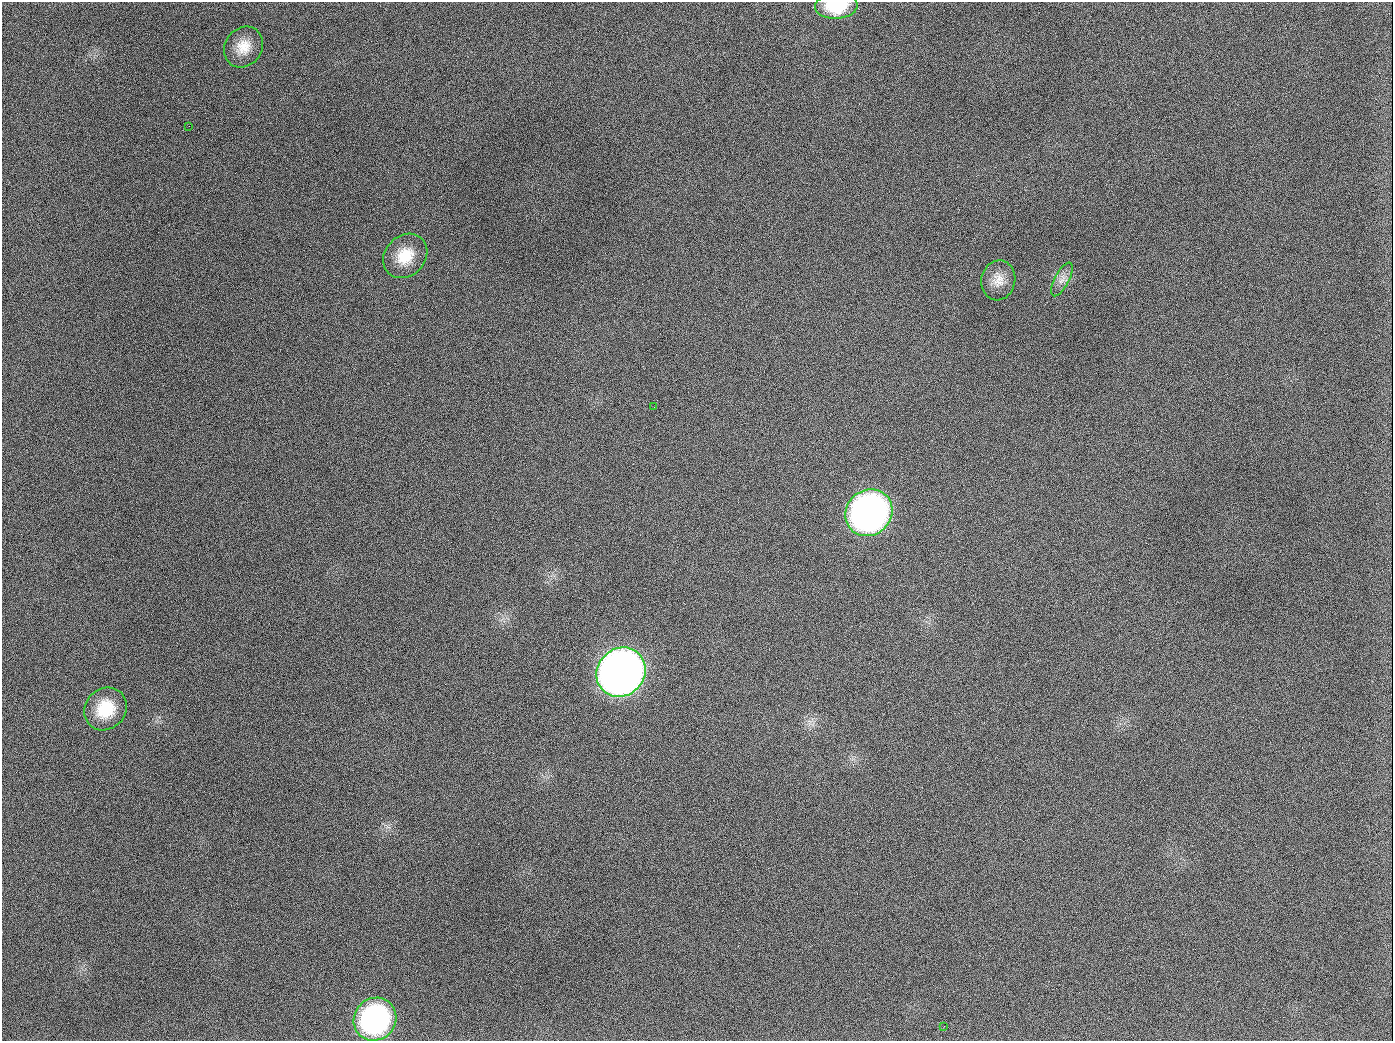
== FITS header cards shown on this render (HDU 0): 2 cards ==
NAXIS1  =                 1391
NAXIS2  =                 1039

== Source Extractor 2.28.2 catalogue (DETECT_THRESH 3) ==
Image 1391 x 1039 px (HDU 0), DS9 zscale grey, 1 PNG px = 1 image px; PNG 1395 x 1043 px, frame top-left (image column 1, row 1039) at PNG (2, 2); each listed source drawn as its Kron ellipse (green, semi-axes under 4 px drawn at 4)
Background 1470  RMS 69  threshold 206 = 3 sigma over >= 5 px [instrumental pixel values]
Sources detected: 12; all 12 listed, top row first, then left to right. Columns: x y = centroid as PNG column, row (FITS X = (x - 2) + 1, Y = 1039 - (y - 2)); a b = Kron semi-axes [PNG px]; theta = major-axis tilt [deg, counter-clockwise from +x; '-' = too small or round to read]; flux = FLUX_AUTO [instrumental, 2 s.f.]
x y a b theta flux
836 6 21 12 3 1.6e+05
244 47 21 18 54 9.5e+04
189 126 2 2 - 5.9e+03
405 256 24 20 46 1.4e+05
1062 279 18 7 62 3.6e+04
998 280 20 17 78 6.7e+04
654 407 3 2 - 3.8e+03
869 513 24 22 43 2.4e+06
621 672 26 23 47 5.3e+06
105 709 22 20 45 1.7e+05
375 1019 22 20 46 9.3e+05
944 1026 3 2 - 3.9e+03
At the frame edge (FLAGS 8, measured only in part): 1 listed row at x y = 836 6